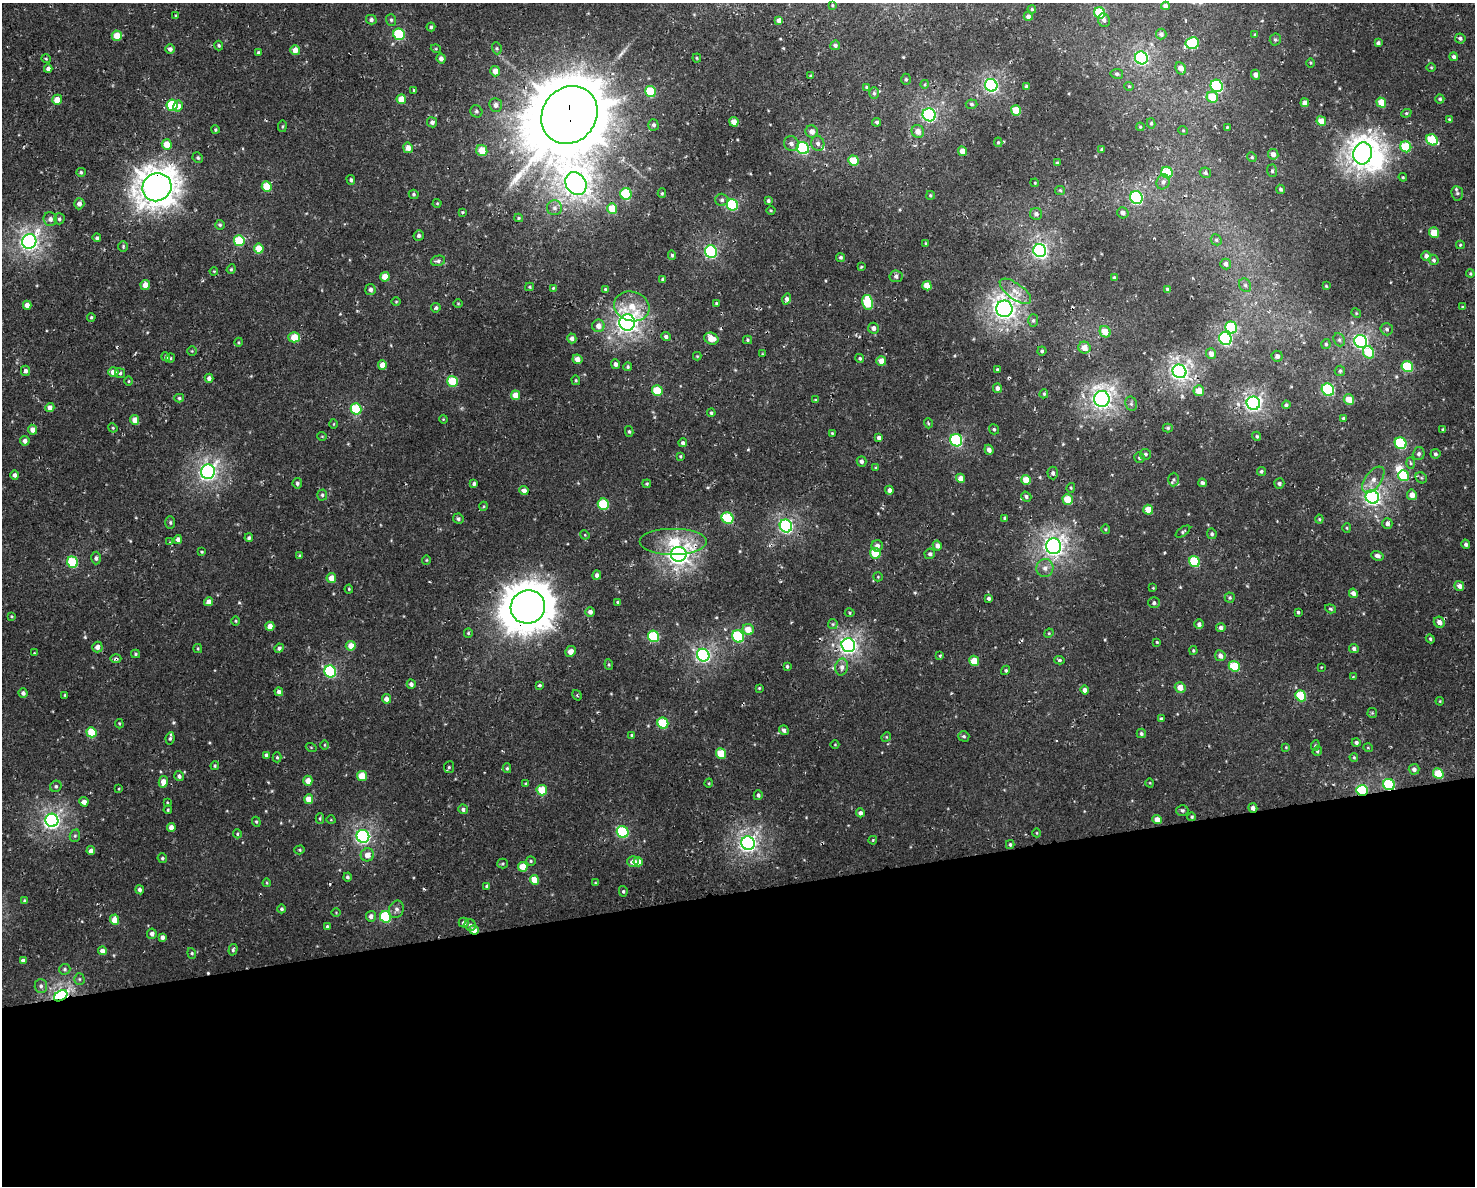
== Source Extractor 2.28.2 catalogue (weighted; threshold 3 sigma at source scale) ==
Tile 11 of 3 x 4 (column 2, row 4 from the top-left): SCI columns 1493-2965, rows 58-1241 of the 4503 x 4796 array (HDU 1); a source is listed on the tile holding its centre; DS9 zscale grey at full resolution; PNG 1477 x 1188 px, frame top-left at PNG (2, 3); each listed source drawn as its Kron ellipse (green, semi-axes under 4 px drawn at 4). Shown black and unused: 25% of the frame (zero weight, under 2 of 3 exposures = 2% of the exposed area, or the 3 px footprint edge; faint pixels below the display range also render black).
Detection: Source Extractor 2.28.2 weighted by HDU 2 'WHT'; one run over the whole footprint, this tile lists its part. Background 0.00454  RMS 0.004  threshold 0.0182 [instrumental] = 3 sigma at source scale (4.5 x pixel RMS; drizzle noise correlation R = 1.50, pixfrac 1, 0.0396/0.0396 arcsec/px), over >= 5 px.
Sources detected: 496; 2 inside a brighter object's white glare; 1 cosmic-ray / hot-pixel residue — neither listed nor drawn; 3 inside a brighter listed object's ellipse — not listed separately; the other 490 listed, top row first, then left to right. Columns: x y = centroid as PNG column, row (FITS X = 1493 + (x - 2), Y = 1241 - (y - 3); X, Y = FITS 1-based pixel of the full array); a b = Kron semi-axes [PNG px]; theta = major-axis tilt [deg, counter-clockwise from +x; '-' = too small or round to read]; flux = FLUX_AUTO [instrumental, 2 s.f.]
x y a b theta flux
832 5 4 3 - 0.35
1165 6 4 4 - 1.6
1032 9 4 3 - 0.47
1100 13 6 5 - 21
175 16 3 3 - 0.71
1028 16 4 4 - 1.5
371 20 5 4 - 1.2
391 20 6 5 - 0.71
779 20 4 4 - 1.6
1104 20 7 6 - 0.98
431 27 4 4 - 0.7
399 34 6 5 - 24
1161 34 5 5 - 1.2
1255 35 4 4 - 0.4
117 36 5 5 - 5.9
1460 38 5 5 - 0.85
1275 40 6 5 - 0.79
1192 43 7 6 - 30
1378 43 4 3 - 1.1
219 45 5 4 - 0.58
835 45 5 4 - 1
497 48 6 5 - 0.65
170 49 5 5 - 1.5
436 49 5 3 - 0.38
295 50 5 5 - 3.8
258 53 4 4 - 0.69
1454 57 4 4 - 0.98
697 58 4 4 - 0.42
1141 58 6 6 - 77
46 59 5 3 - 0.38
441 59 5 4 - 1.6
1311 63 5 3 - 0.38
1181 68 6 5 - 3
1431 68 4 3 - 0.37
48 69 4 4 - 1.5
495 71 5 5 - 3.5
1117 74 6 5 - 0.74
1256 75 5 4 - 1.8
811 76 4 3 - 0.48
906 79 5 4 - 0.61
925 84 4 3 - 0.32
991 85 6 6 - 95
1026 86 3 3 - 0.75
1129 86 4 4 - 0.42
1217 86 6 6 - 53
867 87 4 4 - 0.38
414 90 3 3 - 0.41
651 91 5 5 - 16
874 93 6 5 - 0.81
1212 97 6 5 - 9.2
401 99 5 4 - 5.7
1440 99 4 4 - 0.59
57 100 5 5 - 4.3
1381 102 5 4 - 7.5
1305 103 4 4 - 2.5
971 104 6 4 -4 0.77
172 105 6 5 - 22
496 105 7 6 - 1.8
178 106 5 5 - 2.8
476 111 6 5 - 0.86
1016 111 5 5 - 9.8
1406 113 5 4 - 0.58
569 115 30 27 51 5200
929 115 6 6 - 71
1449 119 4 3 - 0.38
1321 121 5 4 - 5.7
432 122 5 5 - 1.4
734 122 5 4 - 4.3
877 122 4 4 - 0.72
1151 123 5 4 - 0.6
653 125 5 5 - 1
282 126 6 3 81 0.42
1140 127 4 4 - 0.39
1227 127 3 2 - 0.3
215 130 4 3 - 0.5
1183 130 5 3 - 0.31
918 131 6 6 - 2.9
812 132 6 6 - 2.5
1432 140 6 5 - 17
998 142 5 4 - 0.51
818 143 7 6 - 1.4
167 144 5 5 - 6.8
791 144 8 7 - 1.5
1406 147 6 5 - 18
408 148 5 5 - 3.4
803 148 6 6 - 45
1102 149 3 3 - 0.55
482 150 6 5 - 6.7
962 151 5 4 - 3.6
1363 153 11 9 75 330
1273 154 5 5 - 1.9
1252 157 5 4 - 0.57
198 158 5 5 - 0.64
853 160 5 5 - 10
1057 163 3 3 - 0.42
1272 171 6 5 - 0.61
81 172 5 4 - 0.62
1167 173 6 5 - 17
1205 173 6 5 - 0.99
1403 177 4 3 - 0.38
351 180 5 4 - 0.82
1163 182 7 6 - 1.3
576 183 12 10 -56 280
1035 183 4 3 - 0.37
157 187 15 13 31 590
267 187 5 5 - 9.4
1280 189 5 4 - 0.69
1060 190 5 4 - 0.53
662 193 5 4 - 0.55
1457 193 7 6 - 0.93
414 194 5 4 - 0.6
626 194 6 5 - 25
930 195 4 3 - 0.5
1136 198 6 6 - 58
722 200 6 6 - 1.1
768 201 4 3 - 0.63
437 203 4 4 - 0.42
79 204 5 5 - 1.8
732 205 6 5 - 37
554 208 7 7 - 1.3
612 208 5 5 - 9.1
771 210 4 3 - 0.36
462 212 4 3 - 0.44
1123 213 6 5 - 1.6
1036 214 6 6 - 1.5
519 218 4 4 - 0.48
50 219 7 7 - 1.6
59 219 5 5 - 0.87
220 225 5 5 - 0.61
1434 233 5 5 - 8.8
419 236 5 5 - 0.93
97 238 4 4 - 0.66
1216 240 6 5 - 0.69
29 241 7 7 - 150
239 241 5 5 - 18
926 243 4 3 - 0.36
1460 245 4 4 - 0.46
123 246 5 4 - 0.59
259 249 5 5 - 6.6
711 251 6 6 - 50
1040 251 7 6 - 110
672 255 5 4 - 0.58
1426 256 5 5 - 1.5
840 257 4 4 - 0.72
1434 260 5 5 - 0.77
438 261 7 5 13 1.1
1226 264 5 5 - 1.6
861 267 4 3 - 0.38
231 269 5 4 - 0.46
214 271 4 3 - 0.32
1470 274 4 3 - 0.45
896 276 6 6 - 1.4
385 277 5 4 - 5.5
1115 278 4 3 - 0.95
663 279 4 4 - 0.57
145 285 5 4 - 3.7
1245 285 7 5 -61 0.97
927 286 5 4 - 5.2
1326 286 3 3 - 0.36
530 287 4 4 - 0.5
553 288 4 4 - 0.41
370 289 5 5 - 1.3
605 289 4 4 - 0.52
1167 289 4 3 - 0.57
1015 291 18 8 -36 4
787 299 5 4 - 1.3
396 302 5 3 - 0.35
868 302 7 5 -78 17
458 303 5 3 - 0.34
716 303 4 4 - 0.49
27 305 4 4 - 3.2
632 306 18 14 -16 8.1
1463 307 4 3 - 0.47
436 308 5 4 - 0.82
1004 309 8 8 - 220
1356 313 5 4 - 0.36
91 317 4 3 - 0.49
1033 320 6 5 - 0.7
627 323 8 8 - 200
598 326 6 6 - 2.4
1231 327 6 5 - 22
873 328 5 5 - 1.7
1387 329 6 6 - 1
1105 332 6 5 - 5.1
294 337 6 5 - 8.1
666 337 5 4 - 1.1
572 338 5 4 - 1.3
711 339 7 6 - 4.5
1225 339 6 6 - 63
747 340 4 4 - 0.53
1339 340 7 5 -67 0.92
1361 341 7 6 - 99
239 342 4 3 - 0.38
1326 344 5 4 - 0.69
1084 347 6 6 - 3.8
192 351 5 4 - 0.44
1042 351 4 4 - 0.63
1368 352 6 5 - 9.6
1211 353 5 5 - 2.4
762 354 4 4 - 0.31
697 356 4 4 - 0.37
1277 356 5 5 - 1.4
166 357 4 4 - 0.78
170 358 4 4 - 0.47
860 358 4 4 - 0.52
577 359 5 4 - 2.5
881 361 5 5 - 3.6
615 364 5 4 - 1.2
382 365 5 4 - 4.1
1407 366 6 5 - 21
628 367 4 4 - 0.55
997 369 4 3 - 0.52
25 371 5 4 - 1.1
1179 371 7 6 - 150
1340 371 5 5 - 0.74
113 372 5 5 - 2.8
120 373 5 5 - 0.81
209 378 4 4 - 1.4
576 380 5 4 - 0.47
129 381 4 3 - 0.35
452 381 5 5 - 14
997 388 5 4 - 1.4
1328 390 6 6 - 42
657 391 5 5 - 12
1199 391 5 5 - 4.9
1044 394 5 3 - 0.52
515 395 5 4 - 4.3
179 398 5 4 - 0.66
1102 399 8 7 - 190
1349 399 5 5 - 5.4
815 400 4 4 - 0.38
1253 403 7 6 - 130
1131 404 7 5 -70 0.87
1286 405 4 4 - 0.79
50 408 4 4 - 2.1
356 409 6 5 - 17
711 413 4 4 - 0.7
1343 418 4 4 - 0.57
443 419 4 3 - 0.34
135 420 5 4 - 3.3
928 423 5 3 - 0.39
334 424 5 3 - 0.36
113 428 5 4 - 0.41
1168 428 5 4 - 0.54
994 429 5 5 - 0.6
1443 429 3 3 - 0.49
33 430 5 4 - 2.4
629 431 5 4 - 0.59
832 433 3 3 - 0.38
322 436 5 3 - 0.29
1257 436 5 4 - 0.54
879 438 4 4 - 1.1
956 440 6 6 - 47
25 441 5 4 - 1.5
683 443 4 4 - 0.97
1401 443 6 5 - 31
989 450 5 4 - 1.8
1145 454 5 5 - 0.81
1419 454 6 6 - 1
1435 454 5 5 - 0.77
680 456 4 3 - 0.41
1139 457 5 5 - 0.75
861 461 5 5 - 1.2
1410 463 6 4 -88 0.56
876 468 4 3 - 0.42
1261 471 4 4 - 0.71
208 472 7 7 - 140
1053 473 6 5 - 1.1
15 475 4 4 - 1.3
1404 476 5 5 - 20
961 478 4 4 - 3.3
1421 478 6 5 - 0.66
1173 479 7 5 87 0.75
1026 480 5 4 - 6.1
1373 480 15 8 53 3.3
297 483 5 4 - 0.96
1202 483 4 4 - 1.1
1279 483 5 5 - 0.89
474 484 4 4 - 0.86
647 484 4 3 - 0.48
1071 488 5 4 - 0.47
889 490 4 4 - 1.5
524 491 4 4 - 1.9
322 495 5 5 - 0.79
1412 495 5 5 - 3.3
1026 497 5 4 - 0.97
1372 497 7 6 - 120
1068 499 5 5 - 7.7
603 504 5 5 - 20
484 506 4 3 - 0.36
1148 510 5 5 - 5.6
727 518 6 5 - 23
1005 518 4 4 - 0.62
458 519 5 5 - 0.98
1319 519 4 4 - 0.48
170 522 6 5 - 0.67
1387 524 5 5 - 1.6
786 526 6 6 - 82
1347 528 5 3 - 0.38
1106 529 5 3 - 0.39
1183 532 8 4 36 0.65
1212 534 5 4 - 0.75
585 535 5 4 - 0.35
249 538 4 4 - 0.81
178 539 4 4 - 1.7
170 542 4 3 - 0.41
674 542 34 13 0 14
1466 544 5 4 - 0.94
877 546 6 5 - 1.6
937 546 5 4 - 1.7
1054 546 8 7 - 180
202 552 3 3 - 0.42
875 553 5 5 - 12
679 554 8 7 - 220
930 554 5 5 - 0.92
300 556 4 4 - 0.57
1377 556 6 4 -17 1.6
96 558 6 4 89 1
426 560 5 4 - 0.44
72 562 6 5 - 25
1194 562 6 5 - 20
1045 568 9 8 - 2.2
597 575 4 4 - 1.4
878 577 5 4 - 0.41
331 578 5 5 - 3.9
1459 586 5 5 - 2
1153 588 4 3 - 0.31
349 589 4 4 - 0.41
1353 593 5 4 - 1.9
989 598 4 4 - 0.81
1230 598 5 5 - 0.65
209 602 4 4 - 2.7
618 602 3 3 - 0.81
1154 603 5 5 - 0.96
528 607 17 16 - 1100
1331 609 6 4 -19 0.58
590 612 5 4 - 1.6
1298 612 4 3 - 0.66
850 613 5 4 - 0.44
11 616 4 3 - 0.39
236 621 4 3 - 0.38
1439 622 6 5 - 2.4
833 624 5 5 - 0.53
1199 624 5 4 - 1.3
270 626 4 4 - 3.1
1221 627 5 4 - 1.2
748 629 6 5 - 5.1
468 633 5 4 - 0.48
1049 633 5 4 - 0.41
653 636 6 5 - 25
738 636 6 5 - 34
1430 639 4 4 - 0.53
1157 642 3 2 - 0.37
848 645 7 6 - 130
351 646 5 5 - 3.9
97 647 5 5 - 1.8
198 648 4 3 - 0.47
279 648 5 4 - 1.2
1354 648 5 4 - 1.1
570 651 6 5 - 2.4
1193 651 4 3 - 0.47
34 653 3 2 - 0.26
136 654 4 4 - 0.54
703 655 6 6 - 96
940 656 4 3 - 0.44
1220 656 5 5 - 2.1
116 659 5 3 - 0.61
1059 660 5 4 - 0.65
974 661 5 5 - 7.3
609 665 5 3 - 0.49
787 666 4 3 - 0.6
1234 666 6 5 - 15
842 667 8 6 78 1.8
1321 667 4 3 - 0.27
1006 670 5 4 - 0.6
330 672 6 5 - 39
1353 677 4 4 - 0.39
411 684 4 4 - 1.5
539 685 3 3 - 4.6
1180 687 5 5 - 3.7
759 688 4 3 - 0.38
1085 690 4 4 - 2.2
279 692 4 4 - 1.6
23 693 4 4 - 1.2
65 695 3 3 - 0.44
577 695 6 3 -57 0.44
1301 696 6 5 - 19
386 699 5 4 - 2.3
1440 701 4 3 - 0.29
1372 713 5 5 - 0.53
1161 719 4 3 - 0.78
663 723 6 5 - 21
119 724 5 3 - 0.42
784 730 5 4 - 1.3
91 732 5 5 - 11
1141 733 5 4 - 0.74
632 735 4 3 - 0.58
964 736 6 5 - 0.75
886 737 5 4 - 0.42
170 738 6 4 80 0.67
1356 743 4 4 - 0.88
325 745 5 3 - 0.35
835 745 4 3 - 0.25
1315 745 5 4 - 0.52
311 747 5 3 - 0.38
1286 747 4 4 - 0.34
1368 748 5 3 - 0.32
1317 751 5 4 - 0.54
721 753 5 5 - 12
266 755 4 4 - 1.3
277 757 5 4 - 0.54
1354 757 4 3 - 0.47
215 766 4 3 - 0.44
449 767 6 5 - 0.62
507 768 5 4 - 0.61
1414 769 5 5 - 1.5
1438 774 5 5 - 11
179 776 5 4 - 1.1
362 776 5 5 - 8.3
308 781 5 4 - 3.3
163 782 6 4 78 3.7
709 783 4 3 - 0.34
1150 783 4 3 - 0.32
526 784 3 3 - 0.51
1389 784 6 5 - 32
56 786 6 5 - 0.8
119 789 4 2 - 0.3
542 790 5 5 - 11
1362 790 6 5 - 33
758 795 5 4 - 1
309 799 5 4 - 4.8
84 802 4 4 - 2.1
167 802 3 3 - 0.31
1253 808 5 4 - 1.5
463 809 5 5 - 1.1
168 810 4 3 - 0.45
1182 810 6 5 - 0.81
860 813 4 4 - 1.4
1192 817 4 4 - 0.63
320 818 5 4 - 0.47
52 820 6 6 - 130
331 820 4 3 - 0.28
1157 820 5 4 - 3.2
256 822 5 4 - 0.54
171 827 4 4 - 2.4
623 832 6 5 - 38
1037 833 4 3 - 0.31
237 834 4 4 - 0.46
75 836 6 5 - 0.64
363 836 6 6 - 87
873 840 4 3 - 0.38
748 843 7 6 - 140
1010 845 4 3 - 0.64
300 850 5 4 - 0.54
91 851 4 4 - 2.2
367 855 6 6 - 3
162 858 5 4 - 0.68
531 861 5 4 - 0.58
633 862 5 5 - 2.7
638 862 5 4 - 3
502 864 5 5 - 0.6
523 867 5 4 - 7.4
347 877 4 4 - 0.78
534 880 5 4 - 5.2
267 883 4 4 - 0.39
595 883 4 3 - 0.33
487 886 4 3 - 0.87
140 890 4 4 - 1.4
623 891 5 4 - 0.62
25 901 4 4 - 0.59
282 909 4 4 - 0.74
396 909 9 7 68 1.6
336 913 5 3 - 0.3
371 916 5 5 - 1.7
385 917 6 5 - 29
115 920 5 4 - 4.3
464 923 5 5 - 1.2
470 925 6 5 - 0.98
327 926 4 3 - 0.46
474 930 5 4 - 3.6
152 934 5 5 - 1.8
162 937 4 4 - 1.4
233 950 6 4 74 0.74
102 951 4 4 - 2.3
192 953 5 4 - 0.52
23 960 4 4 - 1.4
65 969 5 5 - 0.71
79 979 5 5 - 0.64
41 986 7 6 - 1.2
61 996 7 5 29 96
Overlapping masked pixels (flux is a lower limit): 9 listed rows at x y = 569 115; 157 187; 528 607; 116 659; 1389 784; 1362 790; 1253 808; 474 930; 61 996